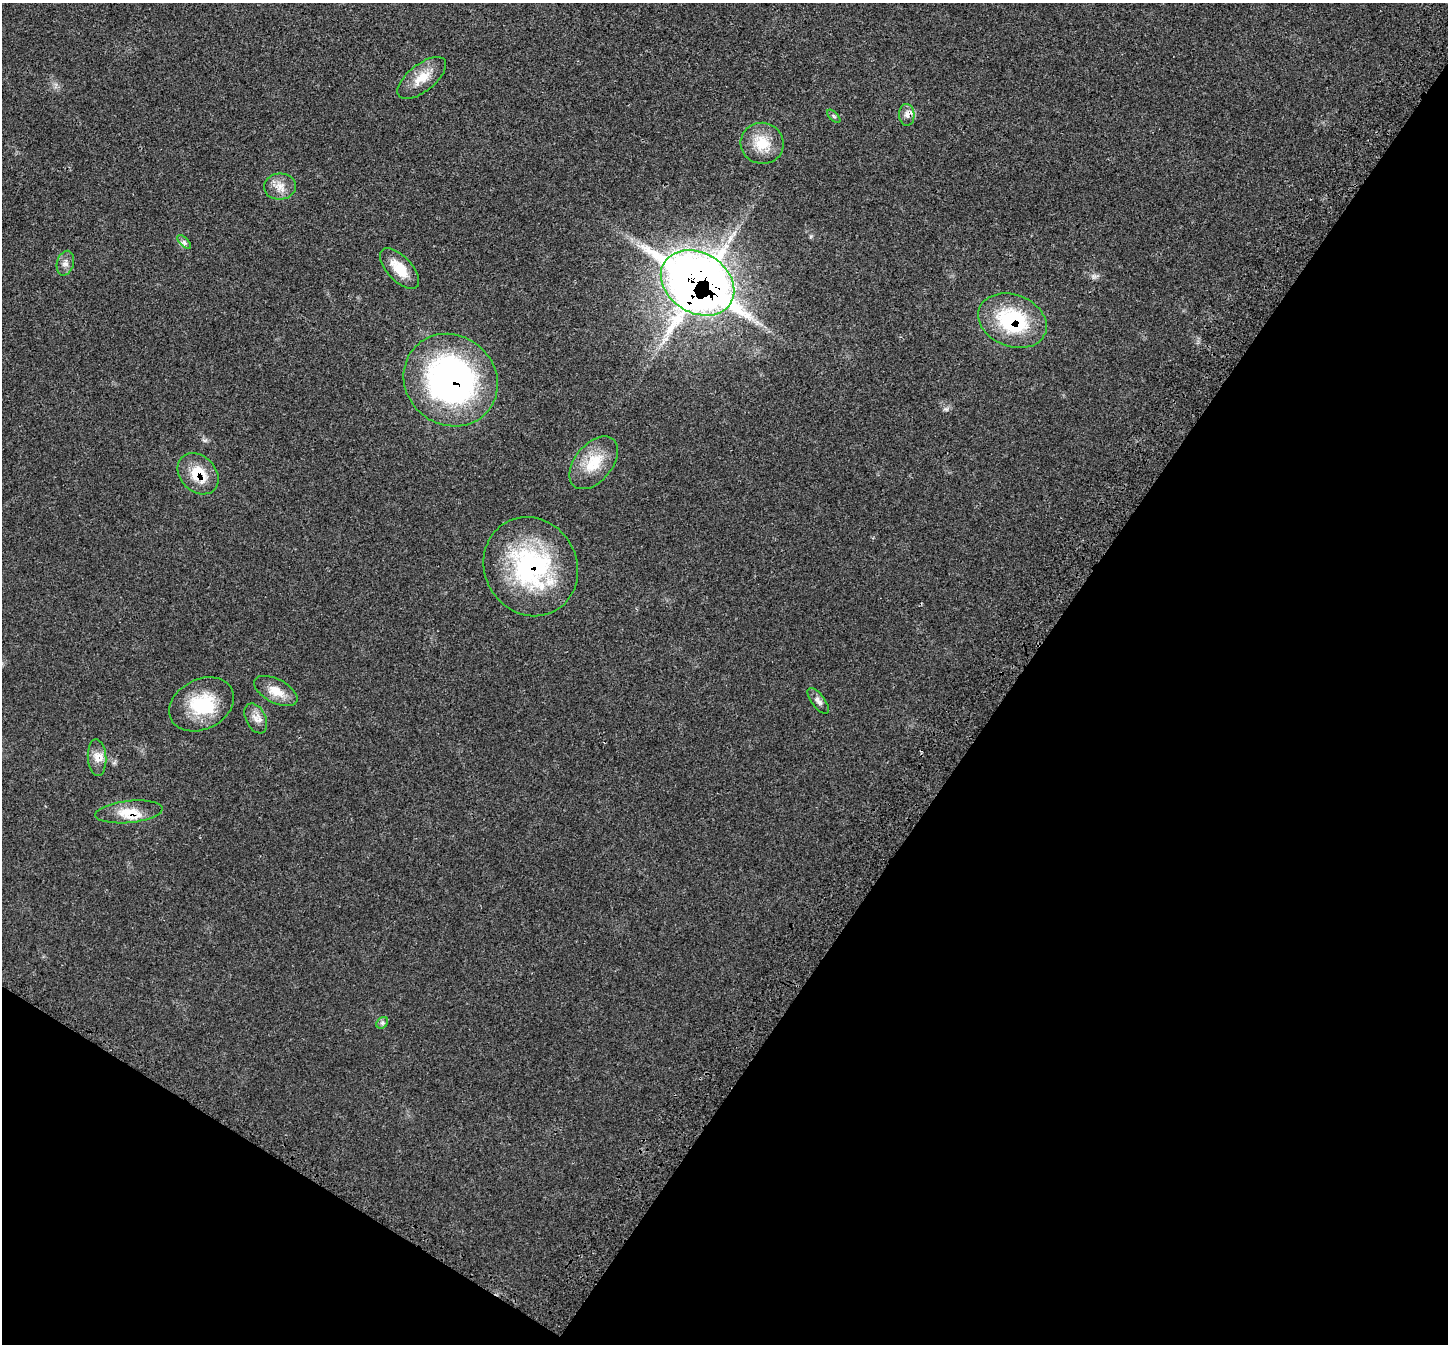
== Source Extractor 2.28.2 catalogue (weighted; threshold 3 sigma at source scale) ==
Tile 15 of 4 x 4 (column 3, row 4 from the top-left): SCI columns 3002-4447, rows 248-1589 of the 6007 x 6004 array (HDU 1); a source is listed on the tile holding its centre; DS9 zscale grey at full resolution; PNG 1450 x 1346 px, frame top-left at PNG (2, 3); each listed source drawn as its Kron ellipse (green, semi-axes under 4 px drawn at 4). Shown black and unused: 35% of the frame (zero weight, under 3 of 4 exposures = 8% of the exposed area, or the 3 px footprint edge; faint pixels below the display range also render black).
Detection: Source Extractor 2.28.2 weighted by HDU 2 'WHT'; one run over the whole footprint, this tile lists its part. Background 0.0209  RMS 0.0033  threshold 0.015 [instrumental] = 3 sigma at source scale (4.5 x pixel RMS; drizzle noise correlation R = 1.50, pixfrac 1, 0.05/0.05 arcsec/px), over >= 5 px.
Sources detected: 21; all 21 listed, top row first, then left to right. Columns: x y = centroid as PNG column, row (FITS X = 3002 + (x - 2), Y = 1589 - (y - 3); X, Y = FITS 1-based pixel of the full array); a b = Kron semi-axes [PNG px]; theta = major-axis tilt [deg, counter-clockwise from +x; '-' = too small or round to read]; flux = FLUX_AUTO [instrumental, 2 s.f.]
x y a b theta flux
422 78 29 13 39 6
907 115 11 7 -87 1.8
834 116 8 3 -45 0.46
762 143 21 20 - 8
280 186 16 13 5 3.4
184 242 9 3 -46 0.67
65 263 12 8 75 1.7
399 269 25 12 -47 6.9
697 283 39 30 -32 470
1012 321 35 26 -21 27
451 380 49 44 -39 110
594 463 31 18 50 9.9
198 474 23 17 -45 8.8
531 567 50 46 -61 49
276 691 24 12 -27 5.2
818 701 15 6 -53 1.5
202 704 34 25 27 16
256 718 16 10 -63 2.4
97 758 18 9 -86 3
129 812 34 11 6 6.9
382 1023 6 5 - 0.67
Overlapping masked pixels (flux is a lower limit): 7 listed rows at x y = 907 115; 697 283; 1012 321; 451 380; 198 474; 531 567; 129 812